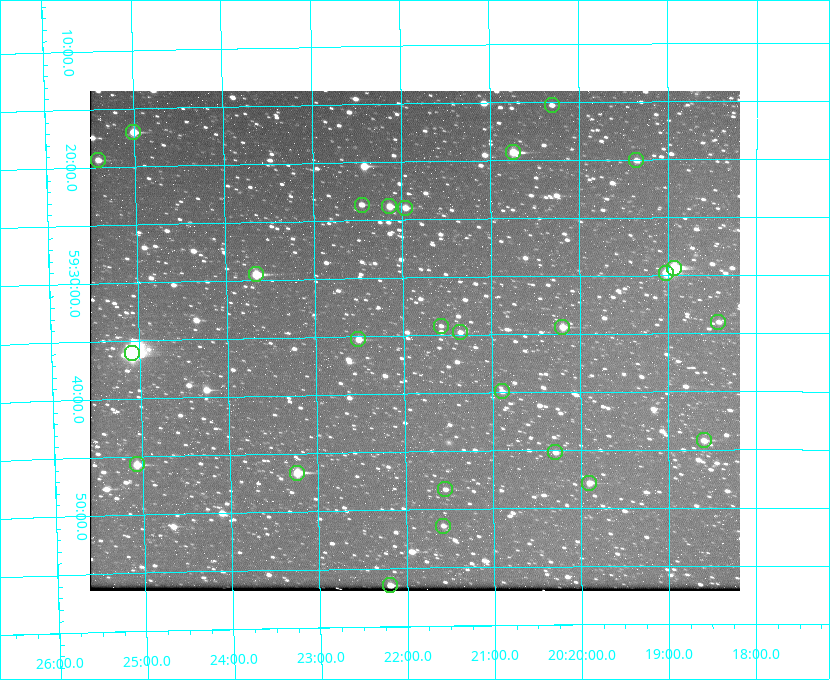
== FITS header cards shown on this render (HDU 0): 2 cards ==
NAXIS1  =                  650 / Width of table row in bytes
NAXIS2  =                  500 / Number of rows in table

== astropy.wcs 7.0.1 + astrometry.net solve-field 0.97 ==
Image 650 x 500 px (HDU 0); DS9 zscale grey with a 90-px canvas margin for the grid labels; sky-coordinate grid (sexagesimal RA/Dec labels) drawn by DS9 from the SOLVED WCS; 26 Tycho-2 reference stars matched to detected sources circled (green)
Header WCS: none
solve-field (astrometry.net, Tycho-2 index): SOLVED blind (the file carries no WCS)
Solved WCS: RA---TAN-SIP/DEC--TAN-SIP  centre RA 20:21:53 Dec +59:35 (305.47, +59.59 deg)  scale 5.17 arcsec/px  FOV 56.0' x 43.1'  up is -179 deg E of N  parity flipped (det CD > 0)
(file carries no celestial WCS; the grid is the blind solution)
Tycho-2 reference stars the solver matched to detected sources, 26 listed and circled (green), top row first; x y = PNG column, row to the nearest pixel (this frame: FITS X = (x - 90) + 1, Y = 500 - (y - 91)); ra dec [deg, ICRS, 3 dp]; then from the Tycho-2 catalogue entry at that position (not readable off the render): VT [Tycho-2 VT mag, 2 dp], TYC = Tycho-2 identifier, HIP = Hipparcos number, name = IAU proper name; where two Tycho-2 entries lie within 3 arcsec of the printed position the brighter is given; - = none
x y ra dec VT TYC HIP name
552 105 305.075 +59.254 11.10 3949-857-1 - -
133 132 306.252 +59.284 9.41 3949-1643-1 - -
513 152 305.185 +59.322 8.95 3949-1869-1 - -
98 160 306.353 +59.322 10.67 3949-467-1 - -
636 160 304.838 +59.335 10.93 3949-1877-1 - -
362 205 305.613 +59.394 10.81 3949-1261-1 - -
389 206 305.535 +59.397 10.37 3949-1383-1 - -
405 208 305.490 +59.400 10.79 3949-1179-1 - -
674 268 304.733 +59.490 8.93 3949-1451-1 - -
666 273 304.755 +59.496 9.37 3949-615-1 - -
256 274 305.915 +59.492 9.25 3949-1149-1 - -
718 322 304.607 +59.567 11.00 3949-1861-1 - -
441 326 305.394 +59.570 11.70 3949-405-1 - -
562 327 305.049 +59.573 10.18 3949-1099-1 - -
460 332 305.340 +59.579 10.98 3949-39-1 - -
358 339 305.628 +59.588 10.19 3949-1517-1 - -
132 353 306.271 +59.600 6.45 3949-2016-1 100714 -
502 391 305.223 +59.664 11.52 3949-1631-1 - -
704 440 304.649 +59.737 10.61 3949-735-1 - -
555 452 305.073 +59.753 11.06 3949-89-1 - -
137 464 306.265 +59.761 9.71 3949-555-1 - -
297 473 305.808 +59.778 8.73 3949-715-1 100545 -
589 483 304.976 +59.797 11.33 3949-1031-1 - -
445 489 305.387 +59.804 11.49 3949-285-1 - -
443 526 305.395 +59.857 11.71 3949-313-1 - -
390 585 305.548 +59.941 10.72 3949-815-1 - -